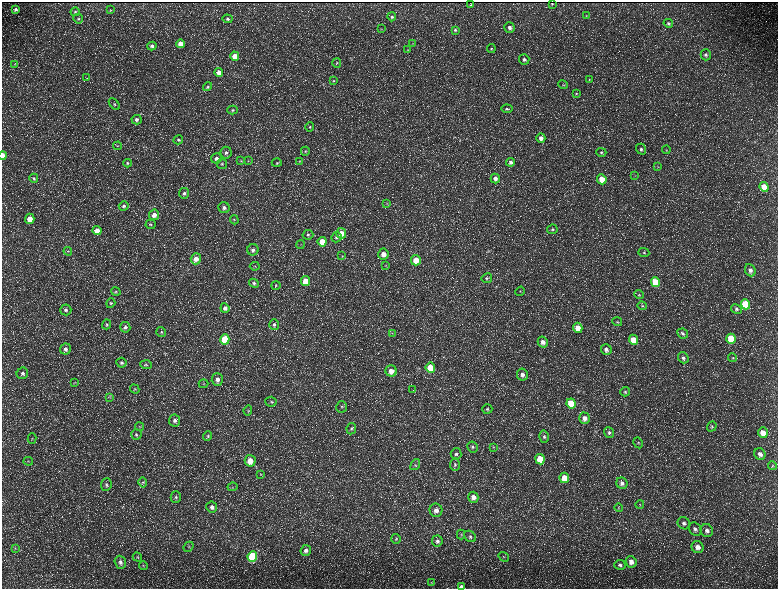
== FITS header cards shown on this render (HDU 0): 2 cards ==
NAXIS1  =                 1552 / length of data axis 1
NAXIS2  =                 1173 / length of data axis 2

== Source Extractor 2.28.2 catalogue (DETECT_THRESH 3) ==
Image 1552 x 1173 px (HDU 0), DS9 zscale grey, zoomed out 1/2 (1 PNG px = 2 x 2 image px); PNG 780 x 591 px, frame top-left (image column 1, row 1173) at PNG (2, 2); each listed source drawn as its Kron ellipse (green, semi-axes under 4 px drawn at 4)
Background 216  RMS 9.8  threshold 29.3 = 3 sigma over >= 5 px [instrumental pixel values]
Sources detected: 221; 36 cannot appear on this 1/2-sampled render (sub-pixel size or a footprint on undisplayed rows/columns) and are neither listed nor drawn; the other 185 listed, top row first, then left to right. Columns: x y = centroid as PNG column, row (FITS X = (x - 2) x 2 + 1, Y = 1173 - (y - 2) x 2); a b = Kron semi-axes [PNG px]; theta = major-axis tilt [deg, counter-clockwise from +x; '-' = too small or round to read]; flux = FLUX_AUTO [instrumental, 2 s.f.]
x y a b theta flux
552 4 2 1 - 580
471 5 2 2 - 1600
16 9 4 4 - 4400
110 10 4 3 - 1500
75 12 4 4 - 2800
586 15 3 3 - 1300
392 17 4 4 - 3300
78 19 5 4 - 3200
227 19 5 4 - 3700
668 23 5 4 - 3800
510 28 5 5 - 7500
381 29 3 3 - 1100
455 30 4 4 - 3000
181 44 4 4 - 23000
413 44 3 2 - 1100
152 46 4 4 - 4700
491 49 4 4 - 2400
408 50 4 3 - 1500
706 55 5 5 - 5300
235 56 4 4 - 22000
524 59 5 5 - 5400
337 63 5 3 - 2200
15 64 3 2 - 860
219 73 4 4 - 15000
87 78 2 1 - 470
589 79 4 3 - 1700
334 81 4 3 - 1900
563 85 5 3 - 1800
208 87 4 4 - 2800
576 93 4 3 - 1700
114 104 7 4 -46 3600
507 109 5 4 - 3600
232 110 5 4 - 3200
136 120 5 5 - 6600
310 127 5 3 - 2300
541 138 5 4 - 11000
178 140 5 4 - 3300
118 146 4 2 - 1100
641 149 6 4 -50 5100
666 150 4 3 - 1600
305 151 4 4 - 2600
601 152 5 4 - 3800
226 153 6 5 - 5700
3 156 4 2 - 20000
216 158 5 5 - 6600
241 161 4 3 - 1600
248 161 3 2 - 900
299 161 4 3 - 1800
511 162 4 4 - 5700
127 163 4 3 - 2500
277 163 5 3 - 2400
222 164 5 5 - 3800
658 166 4 3 - 2000
635 176 3 2 - 850
34 178 4 4 - 2900
495 178 5 4 - 8600
602 179 5 4 - 33000
764 187 5 4 - 37000
184 193 5 5 - 5400
387 203 4 3 - 1500
124 206 5 4 - 4700
224 208 6 5 - 7400
154 215 5 5 - 13000
30 219 5 4 - 21000
234 220 4 3 - 1900
151 224 5 5 - 2900
552 229 5 4 - 3600
97 231 4 4 - 18000
341 233 5 5 - 21000
308 235 5 5 - 3700
336 237 5 5 - 4900
322 242 5 4 - 32000
300 245 4 2 - 1400
253 250 5 5 - 7500
68 251 4 3 - 1700
644 252 5 4 - 3600
383 254 5 5 - 17000
342 256 4 3 - 1700
196 259 5 5 - 16000
416 260 5 5 - 30000
386 265 3 3 - 1600
255 266 5 3 - 1500
750 270 6 5 - 8900
487 278 5 4 - 3700
305 281 5 4 - 41000
655 282 5 4 - 66000
254 283 5 4 - 3700
276 285 4 3 - 2100
520 291 5 4 - 2100
116 292 5 4 - 2600
639 295 5 4 - 2600
111 303 5 4 - 2900
745 304 5 4 - 89000
642 306 5 3 - 2200
225 308 5 4 - 7000
736 309 6 4 -29 3900
66 310 5 5 - 5400
617 322 5 4 - 2400
106 324 5 4 - 3100
274 325 5 5 - 4800
125 327 5 5 - 5500
578 328 5 4 - 23000
161 332 5 5 - 3600
392 333 4 2 - 1300
683 333 5 5 - 3900
225 339 5 4 - 91000
731 339 5 4 - 75000
633 340 5 4 - 31000
543 342 5 5 - 10000
65 349 6 5 - 6300
606 349 5 5 - 7100
683 358 6 5 - 5100
733 358 4 3 - 2200
121 363 5 5 - 4200
146 365 5 4 - 3000
430 368 5 4 - 64000
391 371 6 5 - 17000
22 373 6 5 - 5800
522 375 6 5 - 8300
217 380 6 5 - 10000
75 382 4 3 - 1400
204 384 5 4 - 2400
135 389 5 4 - 2700
413 390 2 1 - 480
625 392 5 4 - 2900
110 397 4 3 - 1500
271 402 5 5 - 3400
571 403 5 4 - 52000
342 407 5 5 - 4100
487 409 5 5 - 3300
248 410 5 3 - 2200
584 418 5 5 - 10000
175 421 6 5 - 6900
712 426 5 4 - 2900
139 427 4 3 - 1500
351 429 6 5 - 4000
609 432 5 5 - 3700
763 433 5 5 - 22000
136 435 5 5 - 3700
208 436 5 4 - 3200
544 437 6 5 - 4600
32 438 5 3 - 2200
638 443 5 4 - 2500
472 447 5 5 - 4900
494 447 4 3 - 1700
456 454 6 5 - 5100
760 454 6 5 - 8900
540 459 5 4 - 52000
28 461 4 3 - 2000
250 461 6 5 - 25000
455 464 6 5 - 3900
415 465 6 4 54 3600
772 466 4 4 - 2100
261 474 4 3 - 2100
564 478 5 5 - 32000
143 482 5 4 - 2800
622 483 6 5 - 7200
106 485 6 5 - 4700
232 487 5 3 - 2400
176 497 6 5 - 4200
473 497 5 5 - 13000
640 504 4 3 - 2000
212 507 5 5 - 8100
618 508 4 3 - 2100
436 510 7 6 - 11000
684 523 7 5 -40 6300
695 529 7 6 - 6800
707 531 7 6 - 8900
461 534 5 3 - 2100
470 536 6 5 - 4400
396 539 5 4 - 2800
437 541 5 5 - 5900
188 547 5 4 - 2600
698 547 6 6 - 12000
15 548 4 3 - 1900
306 550 5 5 - 6900
137 557 5 4 - 2300
252 557 5 5 - 160000
504 557 5 2 - 1300
120 562 6 5 - 6400
631 562 6 5 - 14000
143 565 4 2 - 1600
620 565 6 5 - 4600
432 583 4 3 - 1400
461 586 4 3 - 6000
At the frame edge (FLAGS 8, measured only in part): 2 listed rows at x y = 3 156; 461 586
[36 sub-pixel or undisplayed-footprint detections neither listed nor drawn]